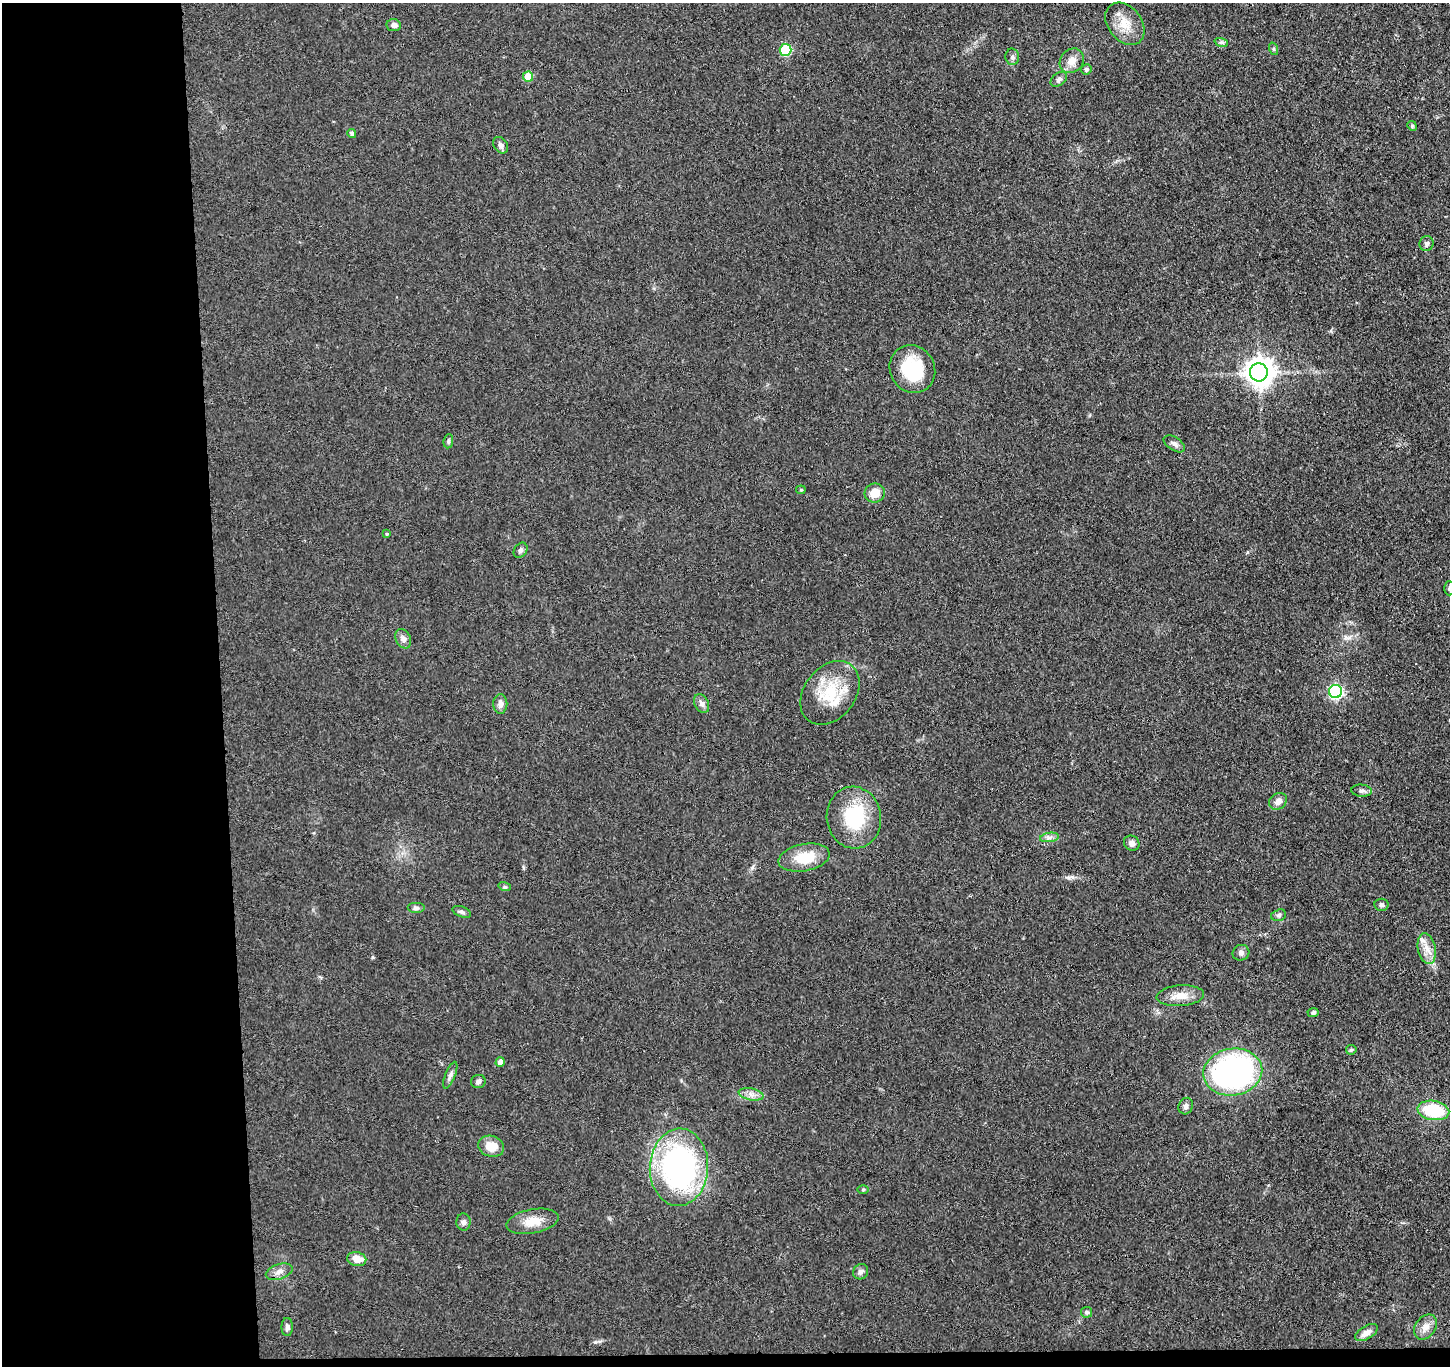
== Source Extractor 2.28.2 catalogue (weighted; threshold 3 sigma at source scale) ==
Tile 7 of 3 x 3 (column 1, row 3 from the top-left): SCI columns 57-1504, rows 129-1492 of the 4456 x 4379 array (HDU 1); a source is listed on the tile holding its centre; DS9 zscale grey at full resolution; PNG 1452 x 1368 px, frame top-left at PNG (2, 3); each listed source drawn as its Kron ellipse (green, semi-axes under 4 px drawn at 4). Shown black and unused: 16% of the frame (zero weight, under 3 of 4 exposures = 5% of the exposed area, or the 3 px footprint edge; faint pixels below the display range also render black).
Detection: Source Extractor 2.28.2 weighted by HDU 2 'WHT'; one run over the whole footprint, this tile lists its part. Background 0.0696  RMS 0.0068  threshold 0.0307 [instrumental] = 3 sigma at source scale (4.5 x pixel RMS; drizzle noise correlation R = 1.50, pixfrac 1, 0.05/0.05 arcsec/px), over >= 5 px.
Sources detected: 65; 1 inside a brighter object's white glare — neither listed nor drawn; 1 inside a brighter listed object's ellipse — not listed separately; the other 63 listed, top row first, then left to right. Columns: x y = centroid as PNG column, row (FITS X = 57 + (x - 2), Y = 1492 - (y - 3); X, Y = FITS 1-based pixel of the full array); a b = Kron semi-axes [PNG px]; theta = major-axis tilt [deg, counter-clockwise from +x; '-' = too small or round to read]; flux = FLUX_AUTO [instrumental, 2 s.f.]
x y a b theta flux
1125 24 23 16 -52 14
394 25 7 6 - 3
1221 42 7 4 -18 1.3
1274 49 6 4 -70 0.93
785 50 6 6 - 38
1012 57 8 6 -87 2.1
1072 61 13 11 46 6.5
1086 69 5 5 - 2.3
528 77 5 5 - 16
1059 79 9 6 39 2.1
1412 126 5 4 - 0.86
352 134 4 4 - 2.8
501 145 9 6 -55 2.9
1427 244 7 7 - 2
912 369 24 22 -58 36
1259 372 9 9 - 890
448 441 7 5 83 1.3
1174 444 12 6 -33 2.7
801 490 5 4 - 0.84
875 493 10 9 - 10
387 534 4 3 - 0.88
521 550 8 6 55 2
1449 588 7 5 90 1.3
403 639 10 7 -63 3.4
1335 691 6 6 - 130
830 693 35 25 52 32
702 703 10 7 -65 2.9
500 704 10 7 90 3.7
1361 791 10 6 -5 2.1
1278 801 9 7 36 4.4
854 818 31 27 -80 42
1049 837 9 4 9 2.3
1132 843 8 7 - 3.2
804 858 26 13 11 20
505 887 6 4 -17 0.95
1381 905 7 6 - 1.7
416 908 8 5 0 2
462 912 10 5 -21 1.8
1279 915 7 5 17 1.5
1427 948 15 9 -79 7.2
1241 953 8 7 - 2.7
1180 996 24 10 4 9.1
1313 1012 5 4 - 1.5
1351 1050 5 5 - 0.95
500 1062 5 4 - 5.3
1233 1072 29 23 9 180
450 1075 14 5 68 2.6
478 1082 7 6 - 1.9
751 1094 12 6 -12 3.7
1186 1106 8 7 - 2.4
1433 1110 16 9 -10 36
491 1146 13 10 -17 11
679 1167 39 29 87 180
863 1190 6 4 1 0.86
533 1221 26 12 11 12
464 1222 8 7 - 2.3
357 1259 10 7 -12 7.5
279 1272 14 7 18 4
861 1272 8 7 - 2.3
1086 1312 5 5 - 1.5
287 1327 9 5 89 2.3
1425 1327 14 10 53 5.6
1366 1333 13 6 31 4.2
Isophote crosses this tile's border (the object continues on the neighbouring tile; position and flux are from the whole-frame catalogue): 1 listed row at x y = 1449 588